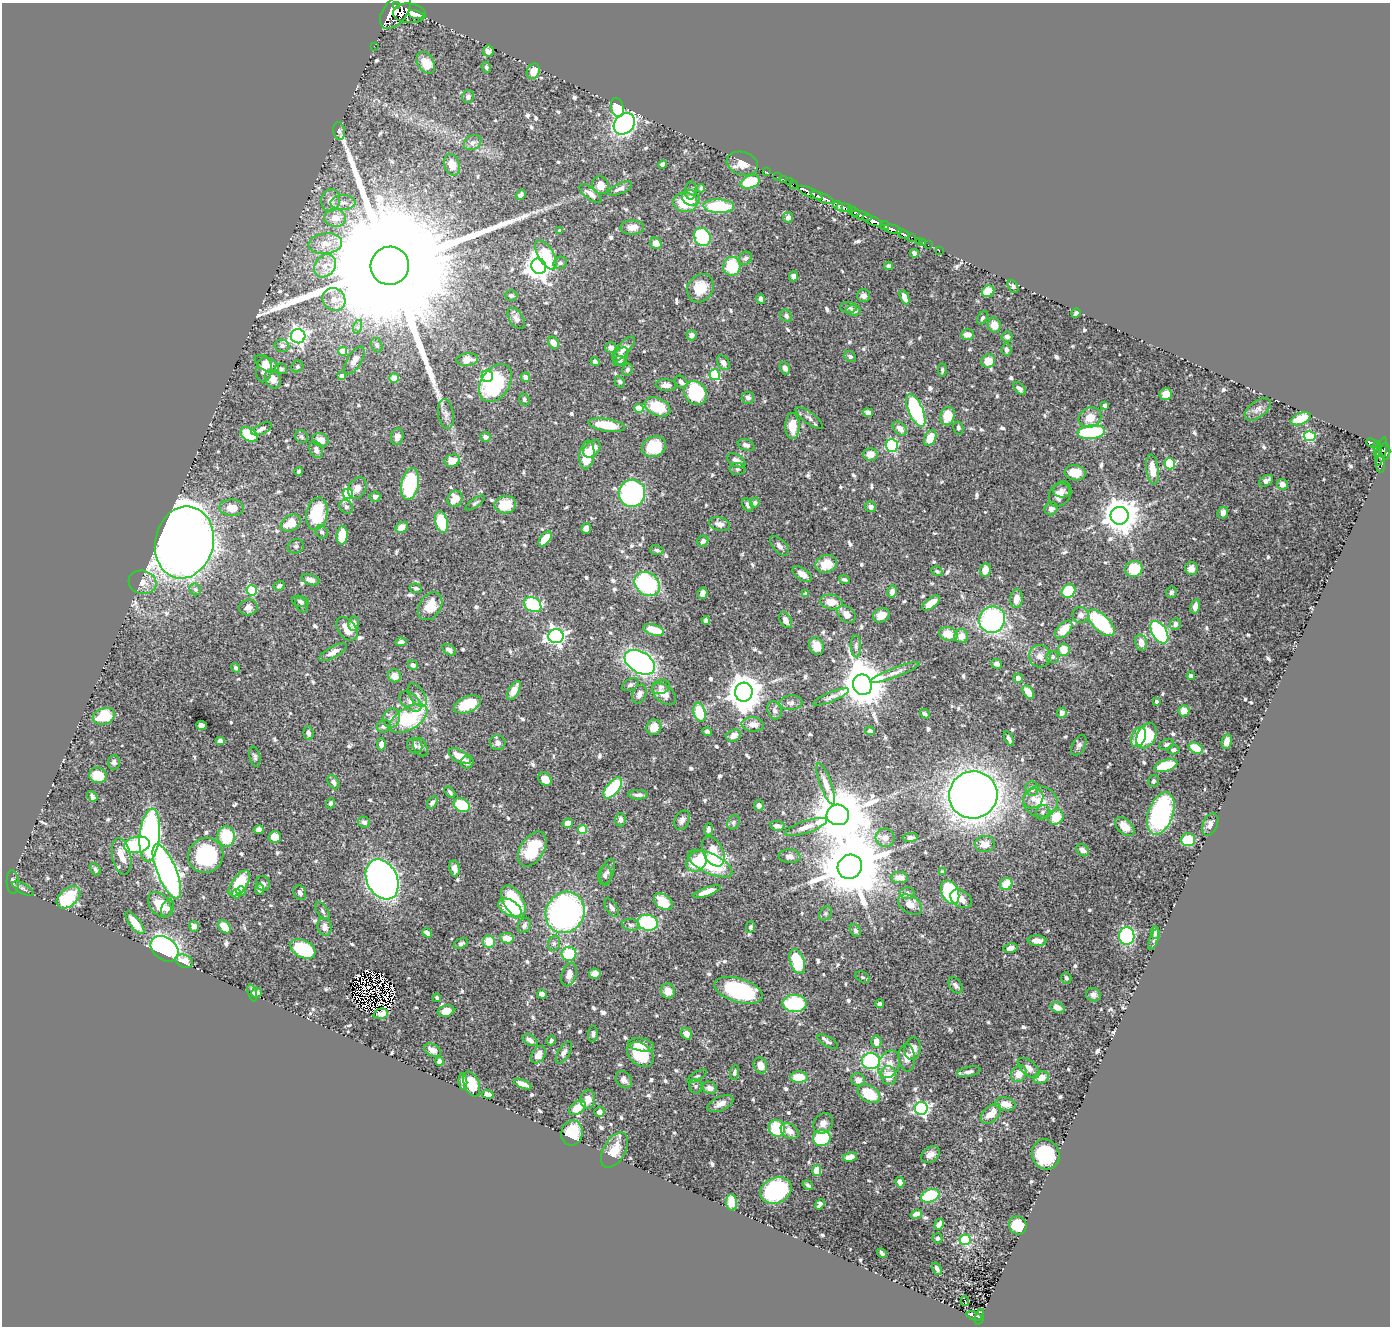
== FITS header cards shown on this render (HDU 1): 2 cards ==
NAXIS1  =                 1388
NAXIS2  =                 1324

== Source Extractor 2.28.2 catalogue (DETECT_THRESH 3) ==
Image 1388 x 1324 px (HDU 1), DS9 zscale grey, 1 PNG px = 1 image px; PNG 1392 x 1328 px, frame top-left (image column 1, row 1324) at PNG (2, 3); each listed source drawn as its Kron ellipse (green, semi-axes under 4 px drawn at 4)
Background 1.23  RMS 0.017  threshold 0.0514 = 3 sigma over >= 5 px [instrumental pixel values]
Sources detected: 747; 5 with non-positive FLUX_AUTO (blend fragments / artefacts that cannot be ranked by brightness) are neither listed nor drawn; of the other 742, the 500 brightest by FLUX_AUTO listed and drawn (242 fainter detections omitted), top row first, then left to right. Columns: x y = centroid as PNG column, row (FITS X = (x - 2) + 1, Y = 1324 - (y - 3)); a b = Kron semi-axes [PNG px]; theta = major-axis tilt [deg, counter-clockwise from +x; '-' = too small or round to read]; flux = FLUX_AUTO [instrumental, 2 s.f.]
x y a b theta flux
397 6 3 3 - 2900
395 11 20 11 51 14000
409 13 16 10 -4 5800
416 14 8 4 -13 2500
374 46 2 2 - 13
488 51 5 5 - 8.2
426 63 12 8 -58 21
486 67 5 4 - 2.5
533 71 8 6 65 11
468 96 6 6 - 4.5
617 108 10 6 -73 50
624 124 12 9 46 310
339 131 9 6 -80 3.1
473 143 9 7 33 5
742 163 16 11 -17 13
662 164 4 4 - 2.6
452 165 11 7 -68 13
766 172 3 2 - 36
777 177 2 2 - 16
783 179 2 2 - 17
750 182 10 6 20 50
789 182 2 2 - 23
793 184 2 2 - 21
601 185 9 8 - 13
701 188 4 3 - 2.6
620 189 13 5 24 5
691 191 9 6 87 3.8
810 193 13 4 -24 2000
591 194 13 5 -38 7.3
521 195 5 4 - 3.6
691 198 9 7 -32 9
822 198 12 3 -23 2500
331 200 11 9 80 7.5
685 202 12 10 -5 40
343 203 12 7 -1 6.7
719 206 15 7 -2 68
838 206 5 3 - 290
844 208 8 4 -9 1400
854 212 6 3 -33 710
862 216 10 4 -15 750
788 217 5 4 - 3.9
335 218 11 9 -4 12
873 221 11 4 -22 3600
884 226 5 3 - 880
632 227 12 7 2 9.7
893 229 9 4 -15 2600
560 231 4 4 - 3.3
903 234 7 3 -28 430
702 237 9 8 - 71
912 237 3 2 - 310
919 242 3 2 - 46
923 242 3 3 - 40
656 243 6 5 - 9.8
325 244 17 10 6 15
928 245 2 2 - 17
939 250 2 2 - 15
914 253 4 4 - 4.2
546 255 17 8 -57 51
745 258 7 6 - 3.6
560 263 7 6 - 2.7
325 266 12 10 52 12
390 266 19 19 - 120000
539 266 8 7 - 1200
732 266 9 8 - 43
889 266 4 4 - 3.1
794 276 5 4 - 4.9
1013 286 7 5 -58 2.5
700 288 15 12 56 24
988 291 6 5 - 36
511 295 6 5 - 2.7
864 296 6 6 - 4.5
905 297 7 4 -66 8
334 299 12 10 -44 12
761 299 5 4 - 3.2
848 307 8 5 -2 3.1
854 310 7 5 -6 5.1
1076 313 5 3 - 2.8
786 316 6 5 - 2.6
516 318 12 7 -56 5
982 318 7 4 58 2.6
994 325 7 6 - 11
357 327 7 4 72 2.4
967 334 6 5 - 8.4
692 335 5 5 - 5.3
298 336 7 7 - 380
1007 337 6 5 - 4.1
554 343 6 5 - 10
377 345 7 5 -69 3
282 346 7 6 - 3.8
611 348 5 5 - 5.3
623 349 16 6 49 8.6
1006 350 6 5 - 3.2
343 351 4 4 - 26
621 357 10 6 57 5.7
850 357 6 5 - 3.4
354 360 16 7 59 8.3
467 360 11 6 7 10
620 361 6 5 - 3.3
988 361 7 6 - 19
595 362 5 4 - 4
723 363 8 5 -58 5.7
267 364 13 7 -29 12
297 366 6 5 - 2.8
785 368 6 5 - 5.1
281 369 6 5 - 3
264 370 12 8 85 9.4
627 370 6 5 - 3.1
942 370 7 4 -86 2.4
715 375 5 5 - 80
342 376 4 4 - 7.5
487 376 6 5 - 150
526 377 5 4 - 7.5
394 378 5 4 - 16
273 379 10 7 -59 11
620 382 6 4 -58 2.9
681 382 7 5 -45 4.2
495 383 21 14 56 120
666 385 10 6 -5 6.3
1020 389 7 4 -46 3.5
695 393 12 10 -58 93
1166 394 6 6 - 14
748 398 6 6 - 3.8
524 399 6 5 - 2.5
1105 405 4 3 - 3.7
657 407 13 8 -24 45
639 408 4 4 - 22
1258 409 15 8 37 6.4
916 410 17 7 -66 130
868 412 5 4 - 4.4
446 414 15 7 -82 6.7
947 416 9 7 75 29
809 418 16 5 -37 5.2
1090 418 12 10 28 17
1300 419 10 5 23 35
607 425 18 6 -9 35
792 426 13 7 -89 19
958 428 6 5 - 2.6
262 429 11 5 25 4.7
900 429 8 5 -41 7.9
1091 432 14 7 7 100
249 435 9 6 -36 57
1310 436 6 5 - 100
302 437 7 6 - 2.7
397 437 8 6 73 5.7
485 437 5 5 - 4.4
930 438 9 5 64 19
320 440 8 6 -25 9.6
1372 443 6 3 -23 280
746 445 8 5 -21 4
892 446 6 6 - 100
1377 446 5 4 - 340
654 447 12 10 25 38
592 449 10 7 43 14
316 450 9 6 -66 6.8
1381 451 14 5 76 370
1386 451 9 4 -88 770
1377 453 3 2 - 48
870 454 7 6 - 12
587 455 14 7 83 32
452 461 8 6 15 17
736 461 10 5 -30 7.2
1170 464 5 5 - 80
1381 464 9 3 88 130
737 469 8 6 0 2.6
1152 470 15 6 -83 20
299 472 4 4 - 2.7
1075 473 10 7 -7 20
1266 481 8 5 31 4.6
410 484 16 8 79 90
1282 484 6 5 - 6.2
357 488 11 8 63 7.7
1062 491 9 7 -8 5.5
632 493 13 13 - 150
348 494 5 5 - 83
1060 494 14 10 59 13
375 497 5 5 - 3.8
455 499 8 7 - 19
475 503 11 4 34 2.4
755 503 5 4 - 3.3
505 505 11 8 8 22
748 505 7 5 -58 3.3
346 507 7 6 - 3.7
871 507 5 5 - 5.7
231 508 12 8 -2 17
1051 509 7 6 - 5.6
1223 513 6 5 - 7.8
317 514 16 10 79 54
1119 516 9 9 - 2500
441 522 11 6 -75 49
291 523 11 7 32 22
719 524 11 6 -15 6.5
401 527 6 5 - 11
586 528 5 5 - 5.4
322 532 7 5 -57 2.7
342 535 9 5 85 27
545 539 9 5 53 22
703 541 6 5 - 3.8
184 542 36 29 77 2000
296 546 8 7 - 2.6
779 546 12 6 -49 4.6
657 550 7 5 -11 2.6
826 564 11 8 21 18
1134 569 9 8 - 42
1191 569 6 6 - 7.3
985 570 7 5 82 11
937 571 6 4 -29 2.4
802 574 11 6 -31 8
844 579 5 3 - 2.5
310 580 9 5 -16 7.2
142 582 14 11 -17 11
647 584 14 11 -41 120
279 586 6 4 35 4
416 588 6 4 -9 2.4
195 589 6 5 - 2.7
252 591 5 5 - 74
1069 591 7 6 - 72
892 592 6 5 - 6.7
1171 592 6 5 - 3.2
703 593 6 4 76 7.1
806 594 4 4 - 3.4
1016 599 9 6 83 12
300 601 8 5 -14 2.9
831 602 11 7 -8 16
931 603 10 5 37 13
302 605 8 5 -58 2.9
533 605 9 7 -33 91
430 606 15 10 57 24
1195 606 7 4 75 8.1
248 607 9 8 - 7.8
846 614 10 7 -41 9
881 615 8 6 26 11
1080 615 8 8 - 6.4
706 620 4 4 - 2.8
786 620 8 5 -63 5.5
992 620 13 12 - 190
1101 623 17 8 -45 110
354 624 7 5 83 7.1
1175 624 6 5 - 3.8
347 629 13 8 -52 14
653 630 10 5 -16 24
1064 630 11 6 46 22
1159 632 12 7 -58 160
948 634 9 6 -16 19
556 636 7 7 - 410
961 636 7 7 - 11
401 642 5 4 - 4.4
1141 643 8 5 -76 13
817 646 9 7 -69 13
856 646 11 5 -87 3.3
449 650 7 5 -33 3.9
1064 650 6 6 - 18
333 652 15 5 29 8.2
1040 656 11 10 - 9
1053 657 6 6 - 2.7
640 662 16 10 -32 360
997 664 6 4 -34 4.6
413 665 5 4 - 4.1
236 668 5 4 - 2.5
895 673 26 5 20 7.7
395 676 6 6 - 8.9
1191 676 4 4 - 4.1
1018 678 5 4 - 6.2
630 685 9 5 27 3.3
862 685 10 9 - 4900
661 687 9 7 21 4.3
514 690 10 5 60 11
744 692 9 8 - 2600
1028 692 7 5 -55 17
639 694 10 7 66 6.4
664 694 14 8 -39 11
417 695 13 7 -57 6
831 697 19 5 22 4.7
1156 701 3 3 - 2.9
410 702 13 7 -39 7.3
791 703 11 7 4 4.7
467 704 14 8 23 48
775 710 9 7 -68 4.4
1184 711 5 5 - 12
699 712 10 5 -77 46
1062 713 5 4 - 6.5
925 714 5 3 - 2.6
104 716 11 8 18 39
392 718 10 8 73 5.8
409 718 21 11 32 95
753 724 11 7 -4 9.2
201 725 5 4 - 9.2
384 726 7 6 - 3.4
654 727 8 7 - 15
870 731 5 4 - 3.6
707 732 5 3 - 2.7
308 733 7 5 -83 4.9
1146 735 13 9 63 81
733 736 7 6 - 9.5
1138 737 10 7 68 31
1009 739 7 4 -66 3.4
220 741 4 4 - 5.2
1227 741 7 5 79 8
498 743 8 7 - 5.3
381 744 6 4 -87 8
1166 744 7 5 22 3.3
1079 745 11 6 61 3.5
415 746 8 7 - 4
420 747 10 6 -63 5.6
1196 748 7 5 -27 32
1173 750 6 5 - 2.9
460 756 12 6 -29 20
255 757 10 5 -77 2.8
114 762 7 6 - 3.4
467 762 6 6 - 5.8
1166 766 12 5 16 58
98 775 9 7 -14 21
545 779 7 5 -46 12
1153 781 6 5 - 2.5
333 782 8 5 -60 4.4
826 784 22 5 -70 9.3
613 788 12 6 50 78
1032 789 7 6 - 6.4
450 792 7 4 -50 2.5
638 795 10 4 0 4
973 795 24 23 - 1300
92 796 6 4 -50 3
1033 798 10 9 - 8.6
1040 802 17 15 -15 22
331 803 5 4 - 2.9
432 803 7 4 58 3.8
462 805 8 6 -30 52
759 806 5 5 - 3.3
1043 812 8 6 53 3.1
1161 813 22 12 71 200
838 815 11 10 - 8200
1056 817 8 7 - 23
620 820 6 5 - 4.2
682 820 10 7 63 5.5
364 822 6 5 - 4.1
733 822 7 6 - 3.1
568 823 5 4 - 7.9
1210 824 12 7 66 7.1
777 826 7 5 -6 4.5
806 827 22 6 19 11
1125 827 12 7 -43 15
583 829 4 4 - 34
708 829 6 5 - 2.9
259 830 5 4 - 7.8
150 835 26 10 84 300
226 836 10 8 -83 56
275 837 6 6 - 14
910 837 7 4 2 3.9
885 838 10 9 - 7.7
1188 840 7 6 - 37
985 844 10 8 6 11
137 845 13 8 9 69
532 849 19 11 58 48
1083 850 7 5 -40 7.8
713 852 16 10 -63 33
206 855 18 17 - 110
122 856 18 9 -79 17
790 856 11 7 -4 5.3
697 861 11 9 46 31
710 864 24 10 -25 90
850 867 12 11 - 11000
454 868 8 5 -80 6.6
95 869 7 4 -58 2.4
167 871 29 9 -67 650
608 872 13 6 71 4.5
942 872 4 4 - 2.6
605 876 10 6 87 4.4
900 878 8 5 -2 9
382 879 21 15 -64 1000
13 882 12 6 -88 3.7
239 883 15 7 54 43
263 883 7 6 - 3.6
1006 884 6 5 - 20
23 888 11 5 -30 2.6
259 889 6 4 -86 3.7
241 891 5 5 - 6
707 892 14 4 20 14
950 892 12 8 -64 100
300 893 8 6 -62 4.4
907 893 7 6 - 3.3
237 894 5 4 - 8.6
68 897 13 8 40 46
961 899 11 8 -33 9.9
513 901 18 9 -60 78
663 902 10 7 -37 33
160 905 14 9 -51 24
910 905 13 8 -33 11
167 908 9 6 66 4
510 908 13 7 -32 40
612 908 10 5 -57 4.8
322 911 10 5 -55 3.5
565 912 21 19 60 350
825 913 8 5 55 2.5
135 923 14 5 -52 20
648 923 10 8 -12 110
524 925 8 6 61 3.7
631 925 9 5 -10 3.2
194 926 5 5 - 4.5
224 927 7 5 -46 22
325 927 9 7 -78 7.3
750 927 5 4 - 2.6
855 930 7 5 -56 2.9
1155 932 6 3 90 3.2
427 933 5 3 - 4.5
1127 936 9 7 -86 130
507 938 7 5 -9 18
1154 939 11 4 71 2.5
1037 941 9 5 -5 9.4
489 942 6 6 - 24
554 943 8 6 74 3.3
461 944 7 5 24 2.5
1010 948 7 5 12 7.3
165 949 15 11 -36 260
303 949 13 8 -27 81
569 954 7 7 - 60
184 961 9 6 -23 12
797 962 13 7 -71 48
595 974 6 5 - 10
569 975 12 7 73 10
862 977 7 5 -26 2.5
1066 978 6 5 - 2.7
955 985 9 6 -54 3.9
739 990 25 12 -17 130
668 991 7 6 - 11
252 993 9 4 -73 3.2
257 993 5 5 - 3.8
542 994 5 4 - 6.5
1093 995 7 6 - 4.7
437 998 4 3 - 2.5
794 1003 12 8 -3 80
879 1004 4 3 - 3.3
1057 1007 7 5 -24 7.8
446 1011 8 6 14 12
381 1014 7 5 14 4.3
593 1034 8 5 88 3.1
686 1034 6 5 - 8.4
530 1040 8 5 -33 5.4
551 1041 5 4 - 2.7
828 1042 12 5 -32 3.7
876 1042 6 5 - 11
641 1045 13 6 -10 13
913 1049 11 8 81 9.9
432 1050 9 6 -29 8.1
564 1053 12 5 59 4.9
640 1054 15 10 -38 46
538 1055 9 6 59 8.5
907 1058 14 8 -85 9.3
440 1061 4 4 - 13
871 1061 9 8 - 160
889 1064 14 10 65 14
760 1065 8 6 -68 9.7
1029 1068 13 7 -41 6.8
734 1072 7 4 82 2.5
969 1072 12 5 11 3.9
1019 1074 8 7 - 13
697 1076 11 4 31 2.6
889 1076 9 7 -79 17
799 1077 8 5 -2 29
1041 1078 8 6 18 9.8
624 1080 9 7 -51 5.3
858 1080 7 6 - 7.3
463 1082 8 4 -86 5
472 1084 13 7 -67 25
523 1084 9 4 -22 9.3
696 1086 7 6 - 2.8
709 1088 7 6 - 6
488 1094 6 4 -17 7.6
869 1094 12 8 -32 40
588 1099 10 7 87 8.8
721 1104 14 7 24 8
1005 1104 10 6 -11 11
577 1108 9 5 36 20
921 1108 6 6 - 240
599 1112 5 5 - 4.7
991 1114 12 7 43 17
823 1123 11 9 48 7.2
777 1128 8 8 - 59
790 1131 10 7 -35 9.8
572 1133 12 10 80 33
822 1138 9 8 - 93
614 1150 19 11 59 21
930 1154 10 7 33 7.8
1046 1154 15 14 - 67
850 1157 7 4 12 7.4
817 1171 5 4 - 15
900 1182 5 4 - 6.2
808 1185 5 3 - 2.8
776 1190 16 12 24 160
930 1196 9 6 23 82
732 1202 8 5 -85 29
820 1204 6 4 50 4.8
916 1214 6 4 19 7.3
939 1224 6 4 63 5.8
1018 1225 9 8 - 37
937 1238 5 5 - 2.9
965 1240 5 5 - 95
882 1253 5 3 - 3.3
937 1269 6 4 -61 3.3
965 1301 5 3 - 6.2
974 1316 8 4 -16 110
979 1317 8 4 74 73
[242 fainter detections neither listed nor drawn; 5 non-positive-flux detections neither listed nor drawn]